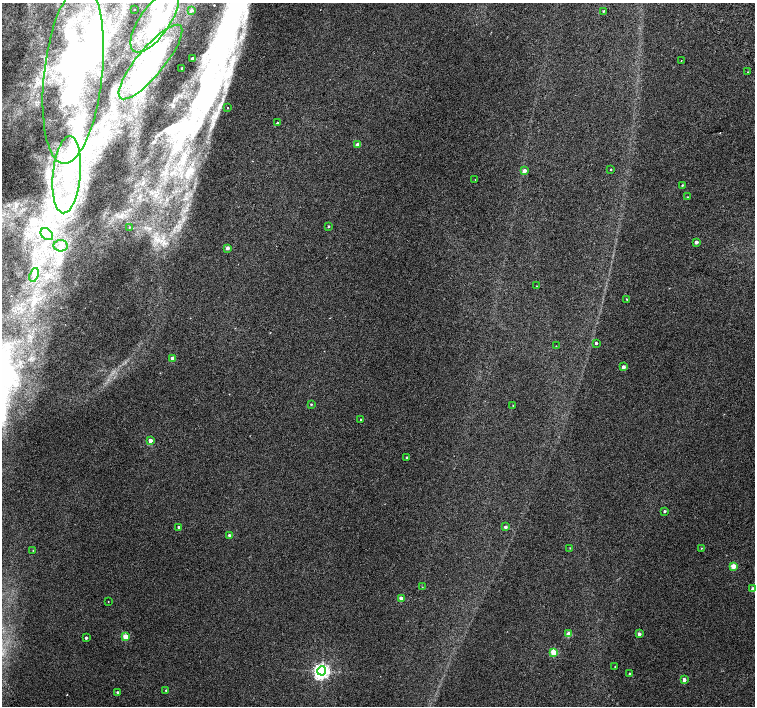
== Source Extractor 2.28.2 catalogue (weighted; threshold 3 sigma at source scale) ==
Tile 10 of 4 x 4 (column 2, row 3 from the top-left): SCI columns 1557-3061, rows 1672-3079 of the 6118 x 6093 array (HDU 1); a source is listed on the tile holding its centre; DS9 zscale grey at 2 x 2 block average (1 PNG px = mean of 2 x 2 image px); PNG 757 x 708 px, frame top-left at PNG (2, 3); each listed source drawn as its Kron ellipse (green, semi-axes under 4 px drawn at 4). Shown black and unused: <1% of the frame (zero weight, under 2 of 3 exposures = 3% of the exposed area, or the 3 px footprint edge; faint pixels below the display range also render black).
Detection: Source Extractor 2.28.2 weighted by HDU 2 'WHT'; one run over the whole footprint, this tile lists its part. Background 0.00716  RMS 0.0058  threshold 0.0259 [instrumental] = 3 sigma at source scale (4.5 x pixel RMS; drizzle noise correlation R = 1.50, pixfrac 1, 0.0396/0.0396 arcsec/px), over >= 5 px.
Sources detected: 76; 8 inside a brighter object's white glare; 1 cosmic-ray / hot-pixel residue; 1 long thin detection or spike segment (spike, bleed or trail) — neither listed nor drawn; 6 inside a brighter listed object's ellipse — not listed separately; the other 60 listed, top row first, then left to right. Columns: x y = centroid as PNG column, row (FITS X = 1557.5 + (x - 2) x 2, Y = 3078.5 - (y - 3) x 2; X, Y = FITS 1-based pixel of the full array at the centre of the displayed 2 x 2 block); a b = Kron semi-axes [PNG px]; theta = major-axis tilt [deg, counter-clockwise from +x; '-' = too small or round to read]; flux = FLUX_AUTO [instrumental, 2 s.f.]
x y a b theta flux
134 9 2 2 - 0.45
192 10 2 2 - 1.7
603 11 3 2 - 1.3
155 21 37 15 55 61
193 59 2 2 - 4.7
681 61 2 2 - 0.5
150 62 47 13 50 85
182 69 2 2 - 1.6
748 72 3 2 - 0.54
73 75 89 29 84 270
228 108 2 2 - 1.9
277 123 2 2 - 3.1
358 144 2 2 - 9.4
611 169 2 2 - 3.9
524 171 3 2 - 8.8
67 175 39 14 85 97
475 180 2 2 - 0.76
682 185 3 2 - 1.1
687 197 2 2 - 0.64
328 226 2 2 - 1.4
129 227 3 2 - 0.89
47 234 7 5 -40 6.1
696 242 3 2 - 5.4
61 246 7 5 -5 5.2
227 248 3 2 - 5.5
34 275 7 3 70 4.4
537 286 2 2 - 0.48
627 299 3 2 - 0.84
596 343 2 2 - 2.8
556 346 2 2 - 0.67
172 358 2 2 - 9.9
623 367 2 2 - 6.9
311 404 2 2 - 1.3
513 406 2 2 - 0.84
361 420 2 2 - 1.9
150 440 2 2 - 9.9
407 457 2 2 - 1.1
665 511 2 2 - 1.9
179 527 2 2 - 2.6
505 527 3 3 - 2.6
229 535 3 2 - 2.1
570 548 3 2 - 0.74
701 548 3 2 - 0.61
33 550 2 2 - 0.38
734 566 3 3 - 20
422 587 2 2 - 0.46
753 589 2 2 - 8.5
401 598 3 2 - 13
108 601 2 2 - 0.39
569 634 3 2 - 19
639 634 3 3 - 5
126 636 3 3 - 27
86 638 2 2 - 3.4
554 652 3 3 - 40
615 666 2 2 - 0.43
322 671 4 4 - 480
629 674 2 2 - 2.1
684 680 2 2 - 6.6
166 690 3 2 - 1.1
118 692 3 2 - 2.7
Isophote crosses this tile's border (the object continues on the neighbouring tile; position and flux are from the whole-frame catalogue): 4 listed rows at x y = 155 21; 150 62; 73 75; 753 589
Diffuse or blended objects may show on this block-average render without a row.